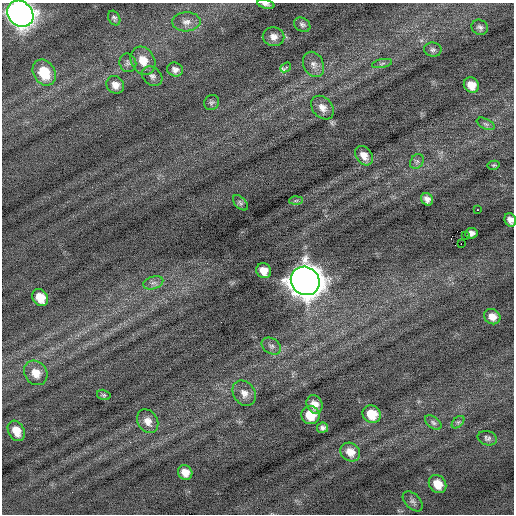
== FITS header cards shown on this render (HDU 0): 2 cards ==
NAXIS1  =                  512 / Axis length
NAXIS2  =                  512 / Axis length

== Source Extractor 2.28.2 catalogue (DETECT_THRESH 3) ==
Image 512 x 512 px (HDU 0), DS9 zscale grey, 1 PNG px = 1 image px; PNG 516 x 516 px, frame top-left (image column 1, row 512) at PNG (2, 3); each listed source drawn as its Kron ellipse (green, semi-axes under 4 px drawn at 4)
Background -0.0566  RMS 0.71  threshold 2.13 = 3 sigma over >= 5 px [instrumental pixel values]
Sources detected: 54; all 54 listed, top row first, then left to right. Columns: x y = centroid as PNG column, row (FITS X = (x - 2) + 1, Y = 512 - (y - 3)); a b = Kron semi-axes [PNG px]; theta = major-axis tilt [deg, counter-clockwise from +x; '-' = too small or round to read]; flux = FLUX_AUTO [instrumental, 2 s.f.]
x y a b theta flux
266 4 9 4 -13 150
20 14 14 12 -46 37000
114 18 8 5 -61 110
186 22 14 9 2 340
302 25 8 6 -31 130
480 27 8 7 - 160
274 37 11 9 -11 320
433 50 9 7 -8 130
143 61 15 11 -62 740
128 63 9 8 - 160
382 63 10 4 12 99
313 64 13 10 -65 310
286 67 6 3 40 470
175 70 8 7 - 230
44 72 14 10 -59 1500
152 76 11 8 -40 210
115 85 9 8 - 340
471 85 8 7 - 510
212 102 8 7 - 120
322 108 13 10 -48 370
486 124 9 5 -27 110
364 156 11 8 -51 400
417 161 8 6 53 130
494 165 6 4 11 56
427 199 7 5 -52 230
296 201 7 4 2 78
240 203 9 5 -46 99
477 210 3 2 - 120
510 220 7 5 -64 240
471 233 6 5 - 200
465 235 3 2 - 420
461 244 2 2 - 22
264 271 8 7 - 520
305 281 15 14 - 87000
153 283 10 6 17 190
40 298 9 7 -53 730
492 317 8 7 - 380
271 346 10 7 -32 180
36 373 13 11 -52 610
244 393 13 10 -54 380
104 395 7 5 -15 79
314 404 9 7 -67 390
372 414 9 8 - 1000
310 415 9 9 - 890
148 421 13 9 -58 420
458 422 7 4 44 88
433 423 9 5 -38 130
323 428 6 5 - 150
16 431 11 8 -62 620
487 438 10 7 -16 150
350 452 10 9 - 530
185 472 8 7 - 430
438 484 10 8 -51 720
413 501 12 7 -44 190
At the frame edge (FLAGS 8, measured only in part): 3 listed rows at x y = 266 4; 20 14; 510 220